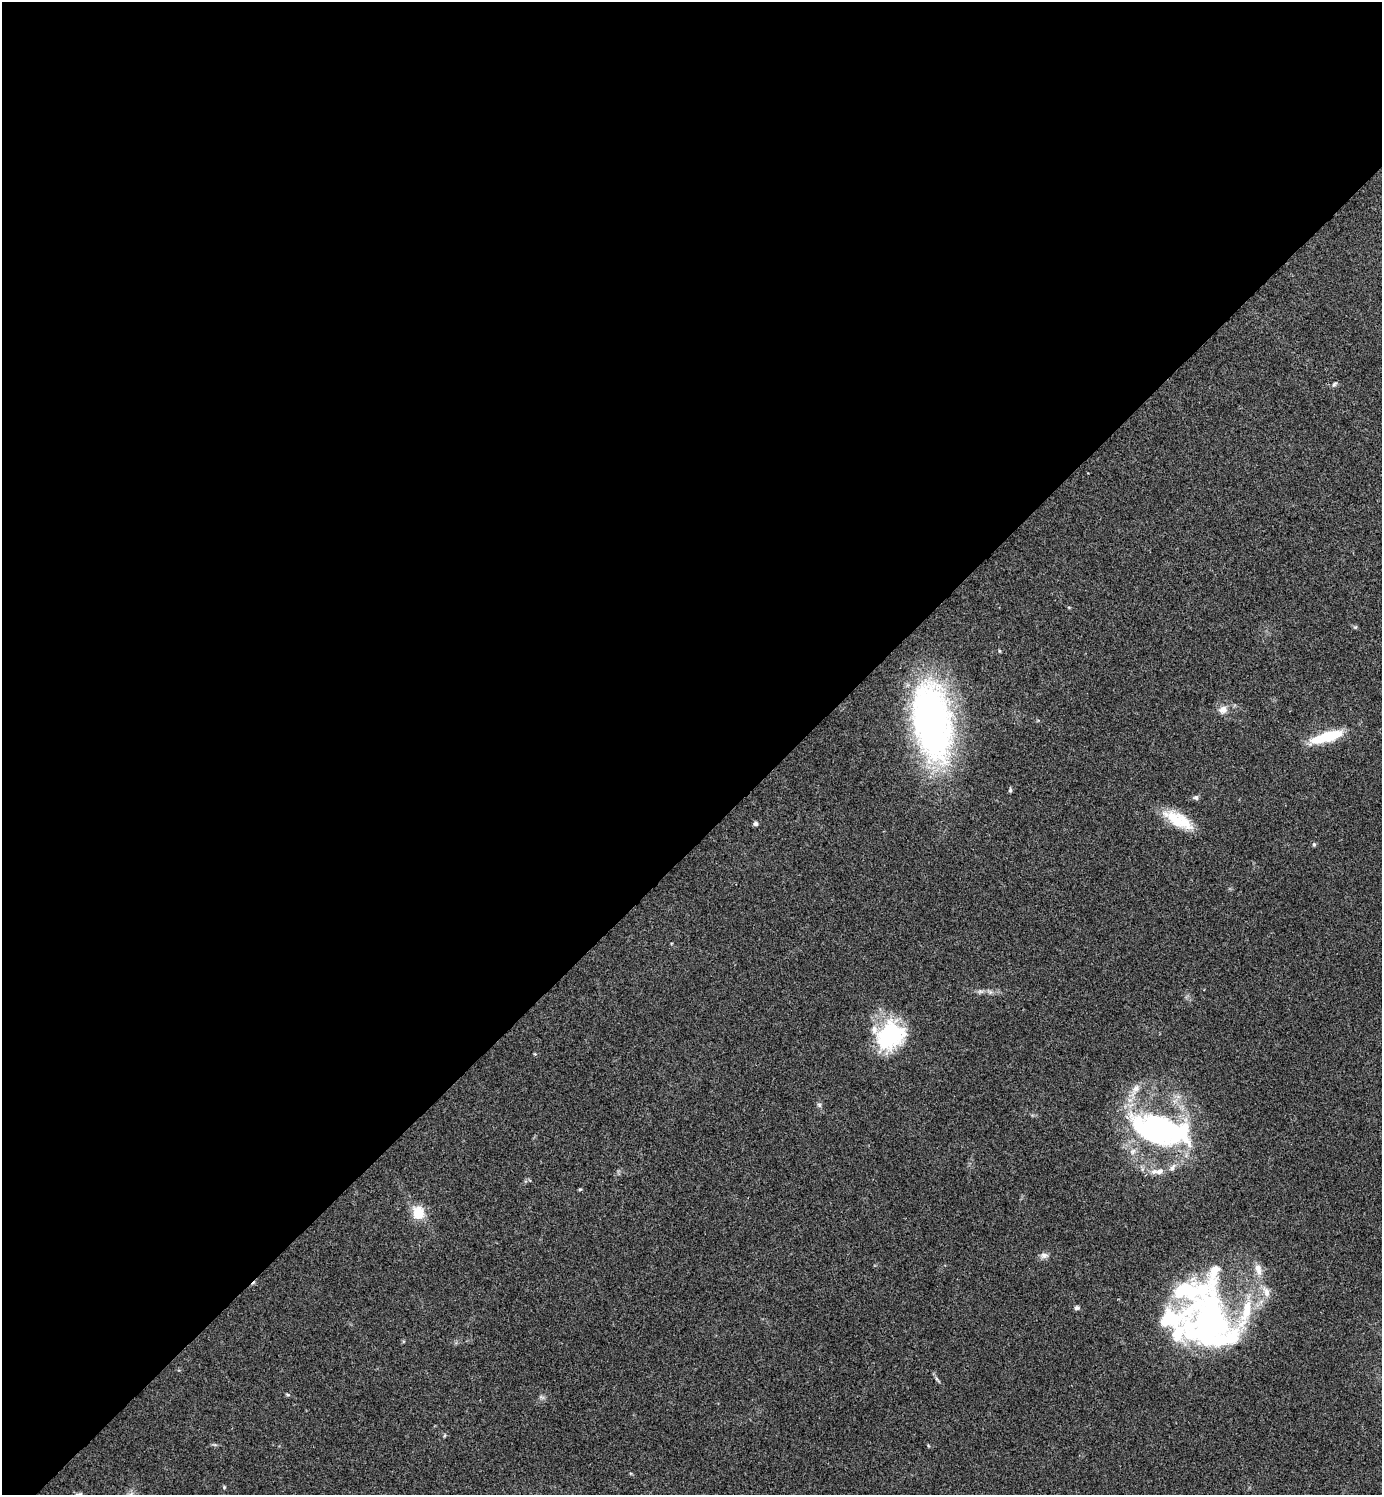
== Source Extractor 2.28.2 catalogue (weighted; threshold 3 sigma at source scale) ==
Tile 2 of 4 x 4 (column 2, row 1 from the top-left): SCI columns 1540-2919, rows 4486-5978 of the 5980 x 5981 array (HDU 1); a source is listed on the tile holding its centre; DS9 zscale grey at full resolution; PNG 1384 x 1497 px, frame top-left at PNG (2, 2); no overlay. Shown black and unused: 57% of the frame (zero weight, under 3 of 4 exposures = <1% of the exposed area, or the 3 px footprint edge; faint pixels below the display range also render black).
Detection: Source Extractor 2.28.2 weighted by HDU 2 'WHT'; one run over the whole footprint, this tile lists its part. Background 0.115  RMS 0.0066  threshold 0.0295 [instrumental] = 3 sigma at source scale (4.5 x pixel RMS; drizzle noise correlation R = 1.50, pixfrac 1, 0.05/0.05 arcsec/px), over >= 5 px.
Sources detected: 37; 4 inside a brighter object's white glare — not listed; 8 inside a brighter listed object's ellipse — not listed separately; the other 25 listed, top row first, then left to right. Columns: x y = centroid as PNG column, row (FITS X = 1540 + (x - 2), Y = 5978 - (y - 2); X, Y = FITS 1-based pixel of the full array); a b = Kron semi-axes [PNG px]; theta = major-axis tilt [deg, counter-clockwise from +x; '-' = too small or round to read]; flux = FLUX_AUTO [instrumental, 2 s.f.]
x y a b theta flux
1334 384 8 5 51 1.3
1355 627 6 4 42 0.85
1223 710 13 10 27 4.9
932 721 88 39 -81 210
1327 737 37 10 16 26
1010 790 6 4 89 1.1
1196 798 7 6 - 1.7
1178 820 38 14 -28 21
755 823 5 5 - 1.9
1314 844 5 4 - 0.91
990 992 6 6 - 1.4
890 1037 37 27 35 56
819 1105 7 5 -45 1.3
1155 1131 71 38 -29 130
580 1189 6 3 18 0.68
418 1213 13 11 90 15
1044 1255 10 7 8 2.9
1258 1269 19 8 -76 6.4
1266 1292 17 9 -70 5.9
1077 1308 7 6 - 1.5
1211 1322 64 53 -51 170
937 1379 7 4 -70 1.1
287 1395 7 3 -19 0.78
224 1487 5 4 - 0.74
80 1494 8 4 7 1.3
Isophote crosses this tile's border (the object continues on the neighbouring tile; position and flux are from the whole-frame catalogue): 1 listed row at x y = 80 1494